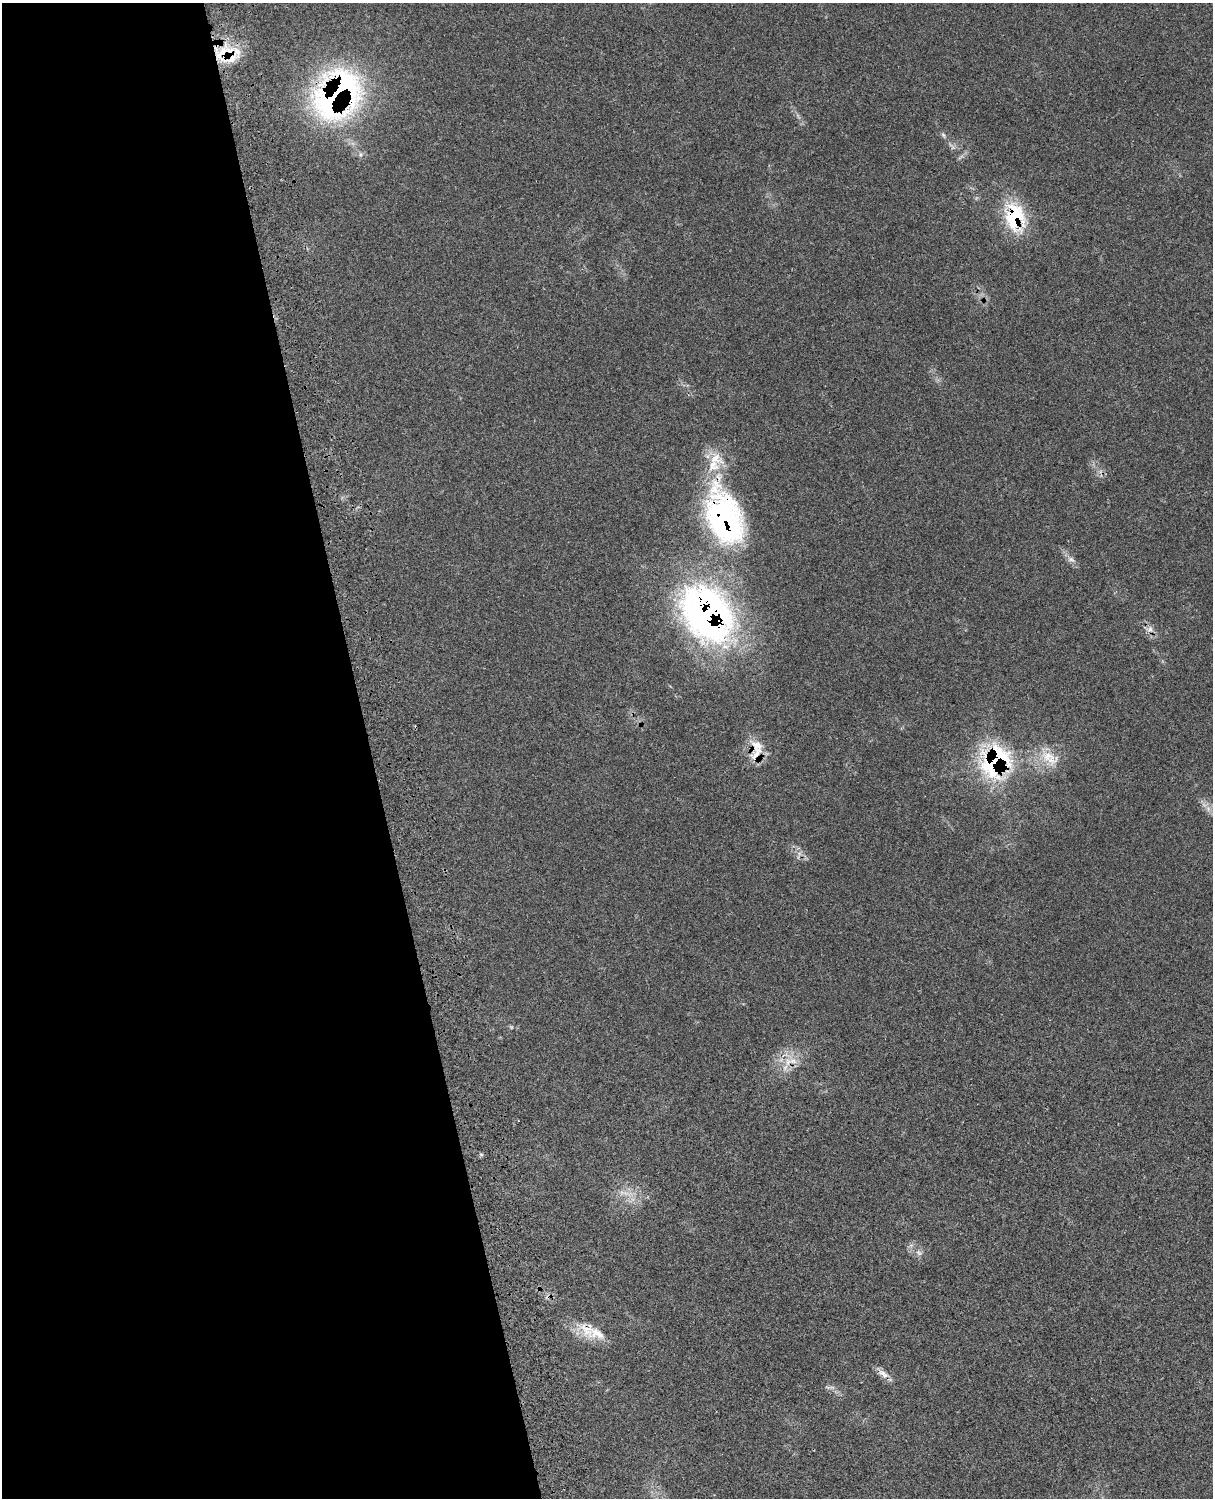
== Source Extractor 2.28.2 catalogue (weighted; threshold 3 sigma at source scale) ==
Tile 5 of 4 x 3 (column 1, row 2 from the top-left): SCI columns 123-1333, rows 1773-3268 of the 5084 x 4927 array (HDU 1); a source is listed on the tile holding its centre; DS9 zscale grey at full resolution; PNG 1215 x 1500 px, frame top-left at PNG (2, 3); no overlay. Shown black and unused: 31% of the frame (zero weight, under 3 of 4 exposures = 6% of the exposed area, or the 3 px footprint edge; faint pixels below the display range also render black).
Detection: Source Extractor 2.28.2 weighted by HDU 2 'WHT'; one run over the whole footprint, this tile lists its part. Background 0.0791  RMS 0.0058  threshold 0.0263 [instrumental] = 3 sigma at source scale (4.5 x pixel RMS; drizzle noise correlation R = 1.50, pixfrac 1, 0.05/0.05 arcsec/px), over >= 5 px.
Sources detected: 23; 1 cosmic-ray / hot-pixel residue — not listed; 6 inside a brighter listed object's ellipse — not listed separately; the other 16 listed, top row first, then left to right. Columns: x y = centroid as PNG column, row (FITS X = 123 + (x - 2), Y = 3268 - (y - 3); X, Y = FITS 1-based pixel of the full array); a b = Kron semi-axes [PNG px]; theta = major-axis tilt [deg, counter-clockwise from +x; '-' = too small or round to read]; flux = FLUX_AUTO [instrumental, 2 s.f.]
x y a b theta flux
222 53 30 21 67 24
337 94 61 47 51 160
943 135 7 5 -46 1.1
360 154 6 4 -72 1
1015 217 38 25 -81 33
724 517 71 40 -71 130
1071 559 10 6 -10 2
707 613 70 51 -54 220
1150 629 9 8 - 2.6
756 746 21 14 -36 9.5
1047 756 24 13 -8 12
995 761 37 30 60 74
793 1061 13 9 -15 5.8
919 1253 10 5 -45 1.7
586 1329 25 18 -61 12
883 1374 18 8 -38 4
Overlapping masked pixels (flux is a lower limit): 8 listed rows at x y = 222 53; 337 94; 1015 217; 724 517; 707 613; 756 746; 995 761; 586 1329
Unlisted compact peaks at least as high as the median listed source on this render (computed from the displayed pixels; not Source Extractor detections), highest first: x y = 481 1154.